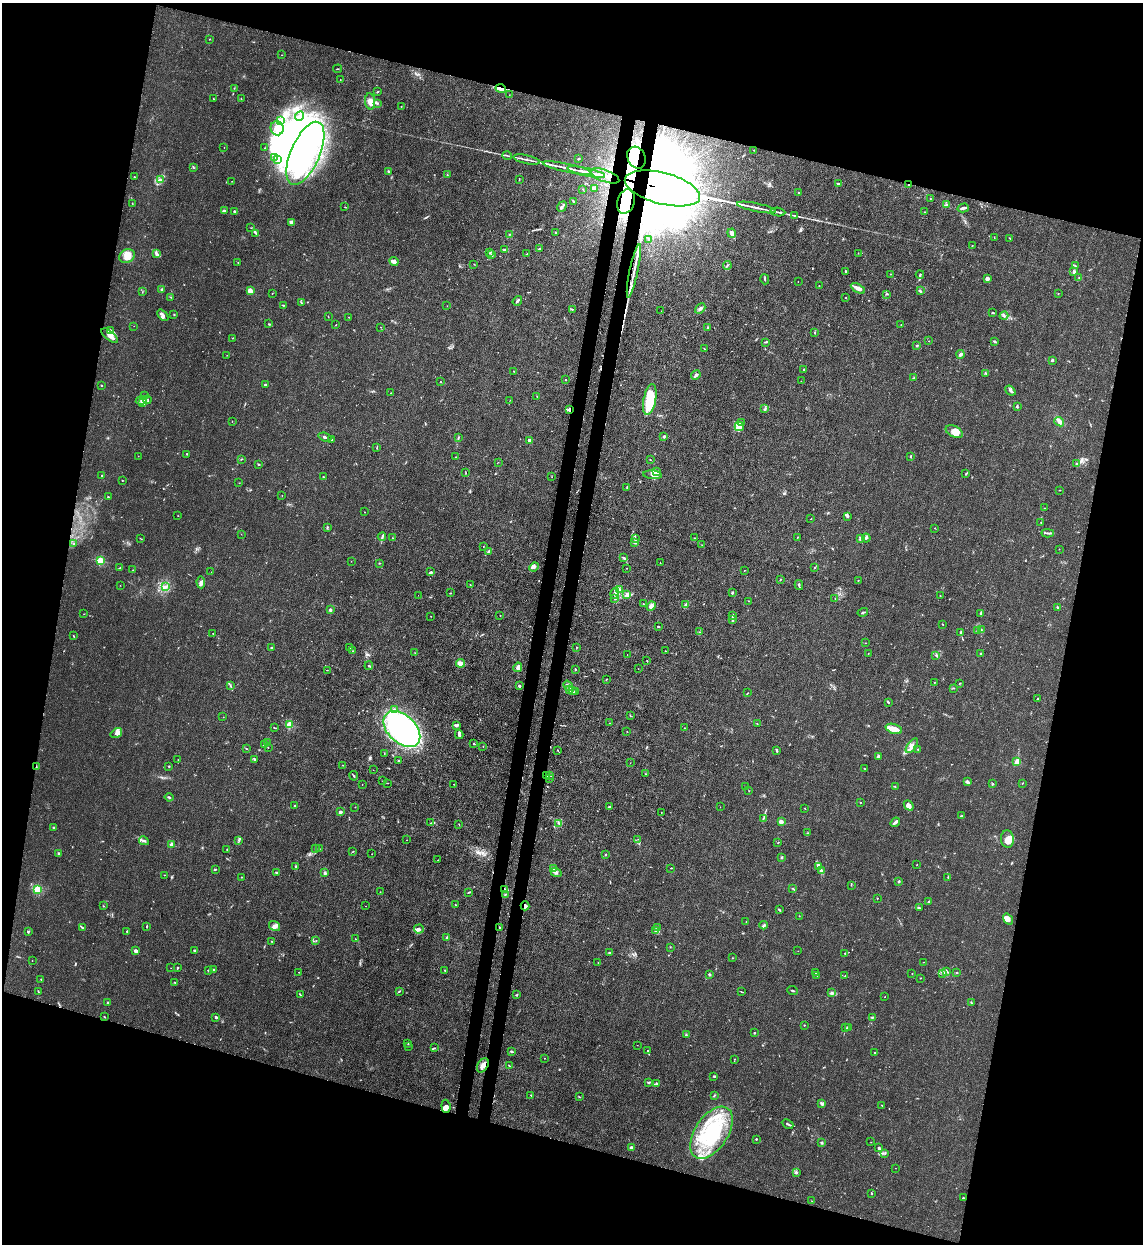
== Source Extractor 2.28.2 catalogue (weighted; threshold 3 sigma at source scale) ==
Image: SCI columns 329-4891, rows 24-4990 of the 5101 x 5011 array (HDU 1 of 3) = the unmasked area's bounding box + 8 px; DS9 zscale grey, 4 x 4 block average (1 PNG px = mean of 4 x 4 image px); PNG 1145 x 1246 px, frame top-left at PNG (2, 3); each listed source drawn as its Kron ellipse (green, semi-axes under 4 px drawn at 4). Shown black and unused: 31% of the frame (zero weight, under 3 of 4 exposures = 7% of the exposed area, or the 3 px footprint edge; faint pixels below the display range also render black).
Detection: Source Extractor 2.28.2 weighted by HDU 2 'WHT'. Background 0.0171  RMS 0.0027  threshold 0.0122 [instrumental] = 3 sigma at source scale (4.5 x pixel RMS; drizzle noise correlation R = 1.50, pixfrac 1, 0.05/0.05 arcsec/px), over >= 5 px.
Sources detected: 629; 39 inside a brighter object's white glare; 7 cosmic-ray / hot-pixel residue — neither listed nor drawn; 22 coinciding with a brighter row at this scale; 56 inside a brighter listed object's ellipse — not listed separately; of the other 505, all 500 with FLUX_AUTO >= 0.266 (the completeness limit of this list) listed and drawn (5 fainter detections not listed), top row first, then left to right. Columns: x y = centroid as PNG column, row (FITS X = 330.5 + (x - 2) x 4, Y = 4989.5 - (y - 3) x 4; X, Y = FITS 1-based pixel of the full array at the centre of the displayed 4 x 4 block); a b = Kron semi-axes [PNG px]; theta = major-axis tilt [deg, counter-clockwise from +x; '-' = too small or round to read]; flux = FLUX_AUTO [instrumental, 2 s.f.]
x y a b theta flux
210 39 2 2 - 0.61
282 55 2 2 - 0.5
338 69 4 2 - 0.77
340 80 2 2 - 0.45
234 88 2 2 - 0.63
501 89 5 4 - 7.3
377 92 3 2 - 1
509 95 2 2 - 0.32
213 99 2 2 - 0.71
241 99 2 2 - 0.48
370 101 8 5 -85 11
377 103 3 2 - 1.6
401 106 2 2 - 0.45
300 116 4 3 - 4.1
280 121 2 2 - 1.7
277 128 7 6 - 15
224 147 2 2 - 0.38
265 148 2 2 - 0.47
754 150 2 2 - 0.62
305 153 34 14 66 130
507 156 5 2 - 1.7
275 157 2 2 - 1.5
636 158 11 9 -64 26
578 159 3 2 - 1.2
277 160 3 3 - 3.6
527 160 13 2 -12 5.3
193 167 3 2 - 1.2
567 168 25 2 -12 13
388 171 2 2 - 1.5
586 172 19 2 -12 19
447 175 2 2 - 0.56
605 176 15 6 -20 44
134 177 2 2 - 1.1
519 179 2 2 - 0.81
160 180 3 2 - 6.8
232 181 2 2 - 0.36
838 184 3 2 - 2.1
909 185 2 2 - 1
595 188 3 2 - 2
662 188 39 15 -15 94000
583 189 2 2 - 0.47
799 193 2 2 - 1.2
930 198 2 2 - 0.57
573 201 2 2 - 0.98
626 201 12 8 72 48
132 203 2 2 - 0.48
947 205 3 2 - 1.7
345 207 2 2 - 0.57
562 207 5 2 - 2.4
756 207 20 2 -11 9.6
963 208 6 2 16 6.2
224 211 4 3 - 3
234 212 2 2 - 2.8
778 212 7 2 -7 3.2
924 212 2 2 - 0.79
794 215 2 2 - 0.75
292 222 4 3 - 4.4
251 228 2 2 - 0.44
255 233 3 2 - 1.6
556 233 2 2 - 0.64
732 233 5 3 - 9.9
509 234 2 2 - 0.8
994 237 2 2 - 0.37
1010 238 3 2 - 0.83
648 239 3 2 - 1.2
972 246 2 2 - 0.94
539 249 2 2 - 2.1
505 250 2 2 - 0.75
156 253 3 3 - 2.7
490 253 2 2 - 1.1
858 253 2 2 - 0.5
527 254 3 2 - 2
492 255 3 2 - 1.2
127 256 8 6 24 18
394 261 5 3 - 5.7
238 263 2 2 - 0.71
474 264 2 2 - 0.58
727 265 4 2 - 2.2
1076 266 2 2 - 0.72
634 271 27 2 78 15
845 271 2 2 - 1.2
1074 272 3 2 - 3.3
891 274 2 2 - 0.49
920 274 4 2 - 2.1
987 278 3 3 - 6.4
1079 278 2 2 - 1.1
765 279 5 2 - 1.7
798 281 2 2 - 0.39
819 285 2 2 - 0.46
858 288 8 2 -29 13
162 289 3 2 - 2.2
250 290 4 3 - 8.9
920 291 4 2 - 2.4
142 292 2 2 - 0.42
272 293 2 2 - 0.48
1058 293 2 2 - 0.66
886 294 2 2 - 0.62
171 297 4 2 - 1
845 298 2 2 - 0.61
517 301 5 2 - 3
301 303 3 2 - 1.3
283 305 3 2 - 1.1
447 306 2 2 - 0.39
700 308 6 2 42 4.9
572 309 2 2 - 1.2
661 311 2 2 - 0.56
993 313 3 2 - 1.4
163 315 7 3 -50 4.2
174 315 2 2 - 0.97
328 316 2 2 - 0.52
1004 316 4 2 - 2.3
349 317 2 2 - 0.44
268 324 2 2 - 0.47
901 324 2 2 - 0.36
336 325 2 2 - 0.61
134 326 2 2 - 0.44
380 327 2 2 - 0.42
708 327 2 2 - 1.3
110 330 2 2 - 1.8
815 333 2 2 - 0.61
110 336 10 4 -39 11
232 338 3 2 - 0.84
928 341 2 2 - 0.37
766 342 4 2 - 1.5
995 342 4 2 - 1.5
917 345 3 2 - 1.8
704 349 2 2 - 0.92
960 354 4 3 - 3.4
227 355 2 2 - 0.29
1052 360 2 2 - 5.6
804 370 2 2 - 1
513 371 2 2 - 0.67
985 373 2 2 - 0.77
696 375 5 2 - 5.1
914 378 4 2 - 1.3
565 379 2 2 - 0.6
801 381 2 2 - 0.27
440 382 2 2 - 0.86
101 385 2 2 - 1.5
265 385 2 2 - 4.5
1010 391 6 2 -39 3.2
391 393 2 2 - 0.5
144 396 3 2 - 1
537 397 2 2 - 0.76
141 400 5 2 - 2.9
148 400 4 2 - 1.1
510 400 2 2 - 0.39
650 400 16 6 79 57
143 402 3 2 - 2.6
1017 406 4 2 - 2
569 409 3 2 - 2.3
765 409 4 2 - 2.5
232 421 2 2 - 0.42
1059 422 5 3 - 8.5
741 423 3 2 - 1.2
739 426 5 3 - 5.2
954 432 9 5 -27 11
325 437 6 3 -19 3.3
664 437 2 2 - 3.3
458 438 2 2 - 0.86
331 439 4 2 - 0.87
529 440 3 2 - 3.2
377 447 2 2 - 0.83
187 454 2 2 - 1.6
138 456 2 2 - 0.39
910 456 2 2 - 1.3
455 457 2 2 - 0.45
241 459 3 2 - 0.83
650 459 2 2 - 0.37
498 462 2 2 - 0.4
259 464 2 2 - 1.7
1076 464 2 2 - 0.78
656 472 4 3 - 3.4
466 473 2 2 - 0.45
966 474 3 2 - 1
653 475 9 3 -6 7
102 476 2 2 - 0.84
323 477 2 2 - 1.2
552 477 2 2 - 0.34
122 480 2 2 - 0.67
239 483 2 2 - 0.32
627 487 2 2 - 1.1
1060 490 2 2 - 0.68
282 495 2 2 - 0.34
108 497 2 2 - 0.9
1045 508 2 2 - 0.48
364 512 2 2 - 0.31
178 516 2 2 - 0.38
848 517 3 2 - 1.3
811 519 2 2 - 0.55
1041 522 2 2 - 0.53
327 527 3 2 - 1.3
935 528 2 2 - 0.54
1048 533 6 2 -3 3
241 534 2 2 - 0.39
382 537 4 2 - 2.4
797 537 2 2 - 0.75
393 538 2 2 - 0.6
695 538 2 2 - 1.6
860 538 2 2 - 0.83
866 538 4 3 - 2.5
141 539 2 2 - 0.55
635 539 4 2 - 1.9
634 543 3 2 - 1.1
74 544 2 2 - 1.8
702 545 2 2 - 0.28
483 547 2 2 - 0.66
1059 549 2 2 - 0.41
488 552 3 2 - 1.3
623 558 3 2 - 2.1
100 561 2 2 - 47
351 561 2 2 - 0.28
379 563 2 2 - 1.3
660 563 2 2 - 0.57
534 567 5 3 - 3
120 568 3 2 - 1.5
627 568 2 2 - 0.45
815 568 2 2 - 0.62
133 570 2 2 - 0.87
744 570 2 2 - 0.46
211 572 2 2 - 0.28
431 572 3 2 - 1.7
781 579 2 2 - 0.87
858 581 2 2 - 0.72
201 582 6 4 -87 4.7
120 585 2 2 - 0.31
470 585 2 2 - 0.84
799 585 5 2 - 2.9
165 587 2 2 - 1.3
619 589 3 2 - 1.8
450 593 2 2 - 0.73
615 593 5 3 - 4
732 593 3 2 - 1.4
418 595 2 2 - 0.27
627 595 3 2 - 2
940 596 2 2 - 0.79
835 598 2 2 - 0.46
615 599 2 2 - 0.96
749 601 2 2 - 0.51
643 604 2 2 - 0.87
686 604 3 2 - 2.3
651 606 5 4 - 8.1
1057 607 3 2 - 2
330 610 2 2 - 10
863 612 5 2 - 1.9
981 613 4 2 - 2
84 614 2 2 - 0.45
500 615 2 2 - 1.1
431 616 2 2 - 0.48
733 616 4 2 - 2.3
732 620 3 2 - 2.3
942 624 2 2 - 0.75
658 627 3 2 - 1.6
981 629 2 2 - 1.1
978 630 3 2 - 1.2
700 632 2 2 - 0.4
961 632 3 2 - 1.6
213 634 2 2 - 0.76
73 636 3 2 - 0.99
865 643 2 2 - 0.51
576 647 2 2 - 0.88
271 648 2 2 - 1.9
350 648 3 2 - 2.1
352 651 2 2 - 1.2
665 651 2 2 - 0.56
415 653 2 2 - 0.37
868 653 2 2 - 0.5
981 653 2 2 - 1.5
627 654 2 2 - 0.31
936 656 3 2 - 1.1
647 661 2 2 - 0.57
460 663 4 3 - 13
369 666 4 2 - 1.4
518 667 5 3 - 7.4
575 669 2 2 - 1.5
638 669 2 2 - 0.35
327 670 2 2 - 0.6
606 679 2 2 - 0.81
934 683 2 2 - 0.62
960 683 2 2 - 0.8
230 685 3 2 - 1.6
519 686 2 2 - 3.9
568 686 5 2 - 2.6
954 688 2 2 - 0.71
569 690 2 2 - 1
573 690 2 2 - 0.81
575 692 2 2 - 1.2
748 693 2 2 - 0.49
1037 699 3 2 - 1.2
888 702 3 2 - 2.3
394 710 3 3 - 3
630 716 2 2 - 0.53
223 717 2 2 - 0.4
610 723 2 2 - 0.52
757 724 2 2 - 0.38
289 725 2 2 - 42
456 725 4 2 - 4.6
274 728 2 2 - 0.91
684 728 2 2 - 0.33
402 729 21 14 -43 450
894 729 8 4 -18 18
627 732 2 2 - 0.48
116 733 6 4 34 5.7
459 735 5 3 - 3.2
268 742 2 2 - 0.28
474 744 2 2 - 1.9
264 745 2 2 - 2
483 746 2 2 - 0.34
912 746 8 3 52 6.6
246 748 2 2 - 0.81
268 748 2 2 - 0.5
918 749 2 2 - 1.6
558 750 2 2 - 0.51
777 751 3 2 - 1.8
384 754 2 2 - 0.48
878 756 3 2 - 5.8
254 759 2 2 - 0.77
178 760 2 2 - 0.48
399 760 2 2 - 0.87
1017 761 3 3 - 10
630 763 2 2 - 0.36
342 765 2 2 - 0.47
169 766 2 2 - 1.1
36 767 2 2 - 0.88
864 769 2 2 - 0.67
373 770 2 2 - 0.6
645 774 2 2 - 0.67
546 775 2 2 - 1.4
354 776 5 2 - 1.6
549 776 2 2 - 1.4
549 778 2 2 - 1.6
383 781 2 2 - 0.8
967 782 3 2 - 6.1
387 783 2 2 - 0.57
1022 783 2 2 - 0.66
362 784 2 2 - 0.43
453 784 2 2 - 0.42
993 784 2 2 - 0.66
895 786 2 2 - 0.78
745 787 2 2 - 0.85
749 791 2 2 - 0.49
169 797 4 2 - 2.1
860 802 2 2 - 0.66
909 805 5 3 - 10
295 806 2 2 - 1.4
355 807 2 2 - 0.5
609 807 2 2 - 2.7
720 807 2 2 - 0.28
805 809 2 2 - 0.43
340 812 3 2 - 6.8
661 813 2 2 - 0.45
961 816 2 2 - 1.2
763 818 2 2 - 0.54
782 822 2 2 - 7.5
895 822 5 3 - 3.3
431 823 2 2 - 0.8
459 824 2 2 - 0.79
559 824 3 2 - 1.5
54 828 3 2 - 2.9
807 833 2 2 - 0.6
638 839 2 2 - 0.57
1007 839 9 6 -84 17
239 840 4 2 - 1.3
407 840 2 2 - 0.29
144 841 5 2 - 3.3
778 843 2 2 - 0.38
172 845 2 2 - 12
316 848 2 2 - 0.72
319 849 2 2 - 0.43
227 850 2 2 - 0.49
353 851 2 2 - 0.58
58 853 3 2 - 1.5
372 854 2 2 - 0.39
605 854 2 2 - 0.85
782 857 2 2 - 1.9
438 860 2 2 - 0.81
917 864 2 2 - 0.44
295 866 3 3 - 1.9
819 867 3 3 - 3.1
671 868 2 2 - 0.82
215 869 3 2 - 1.3
553 869 4 2 - 1.8
821 871 3 2 - 1.8
276 872 2 2 - 2.2
556 872 5 2 - 3.7
325 873 3 3 - 2.5
164 875 2 2 - 0.4
241 877 2 2 - 0.49
948 877 2 2 - 0.79
899 881 2 2 - 3.6
851 885 2 2 - 0.6
793 888 3 2 - 1
37 889 2 2 - 33
504 890 3 2 - 2
380 892 2 2 - 0.5
469 892 3 2 - 1.5
505 895 3 2 - 1.5
877 898 2 2 - 0.64
929 902 3 3 - 1.9
455 905 2 2 - 0.59
103 906 2 2 - 0.73
365 906 2 2 - 0.31
525 906 4 3 - 3.9
919 908 3 2 - 2.6
779 910 4 2 - 1.7
799 916 2 2 - 0.42
1008 919 6 4 -54 11
746 922 2 2 - 0.57
763 925 4 2 - 2.4
147 926 3 2 - 1.2
275 926 6 4 -34 6.5
82 927 3 2 - 1.4
499 927 3 2 - 0.99
657 927 2 2 - 0.77
419 929 5 4 - 5.3
127 931 3 2 - 1
655 931 3 2 - 1.5
28 932 3 2 - 1.3
447 937 2 2 - 5
355 939 2 2 - 0.39
272 941 2 2 - 0.62
316 941 2 2 - 0.57
670 947 2 2 - 0.76
136 951 3 3 - 6
194 951 3 2 - 1.4
798 951 2 2 - 0.37
609 952 3 2 - 1.7
845 953 2 2 - 0.91
732 958 2 2 - 0.79
32 961 2 2 - 0.39
598 962 2 2 - 0.47
924 962 2 2 - 0.53
171 968 2 2 - 0.34
177 968 3 2 - 1.4
214 969 2 2 - 1.3
208 970 2 2 - 1.2
445 970 2 2 - 1.8
946 971 3 2 - 2.2
299 972 2 2 - 0.49
815 972 3 2 - 1.1
942 973 3 2 - 1.7
957 973 3 2 - 1
709 974 3 2 - 1.8
912 974 2 2 - 0.58
817 975 2 2 - 0.98
845 976 2 2 - 1.2
921 978 2 2 - 0.61
41 979 2 2 - 0.9
175 982 2 2 - 0.76
38 991 3 2 - 1.3
399 991 3 2 - 1.2
793 991 5 2 - 1.5
742 992 3 2 - 0.97
832 993 2 2 - 1
300 995 3 2 - 1.2
516 995 3 2 - 1.2
885 997 2 2 - 0.44
107 1002 2 2 - 0.85
971 1002 2 2 - 1.1
104 1017 2 2 - 1.1
216 1017 2 2 - 2.9
872 1017 3 2 - 1.7
804 1025 2 2 - 1.2
845 1028 2 2 - 0.91
848 1028 3 2 - 1.4
754 1033 2 2 - 1.1
686 1035 3 2 - 1.4
408 1043 2 2 - 1.7
637 1045 2 2 - 0.27
409 1046 2 2 - 0.72
435 1048 3 2 - 1
511 1051 3 2 - 2.2
648 1051 2 2 - 0.94
874 1053 2 2 - 0.57
544 1058 2 2 - 0.45
734 1059 2 2 - 0.7
483 1065 8 5 58 8.9
510 1066 2 2 - 0.48
714 1076 2 2 - 1.8
648 1083 2 2 - 2.6
656 1084 3 2 - 3
531 1095 2 2 - 0.61
714 1095 3 2 - 1.3
579 1097 2 2 - 0.9
822 1104 3 3 - 5.5
882 1105 2 2 - 0.52
446 1106 7 4 -84 7.7
788 1124 6 2 -26 2.4
711 1133 29 16 56 120
756 1139 2 2 - 1.3
871 1142 2 2 - 0.34
822 1143 3 2 - 2.2
631 1148 4 3 - 3.8
879 1148 3 2 - 2.4
885 1154 2 2 - 0.58
895 1168 2 2 - 0.37
796 1172 3 3 - 2.9
871 1193 3 2 - 0.96
963 1198 4 2 - 1.8
812 1201 2 2 - 0.5
Overlapping masked pixels (flux is a lower limit): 14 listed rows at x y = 501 89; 636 158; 605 176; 909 185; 662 188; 626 201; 634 271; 569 409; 36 767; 546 775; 504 890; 525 906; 483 1065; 446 1106
Diffuse or blended objects may show on this block-average render without a row.